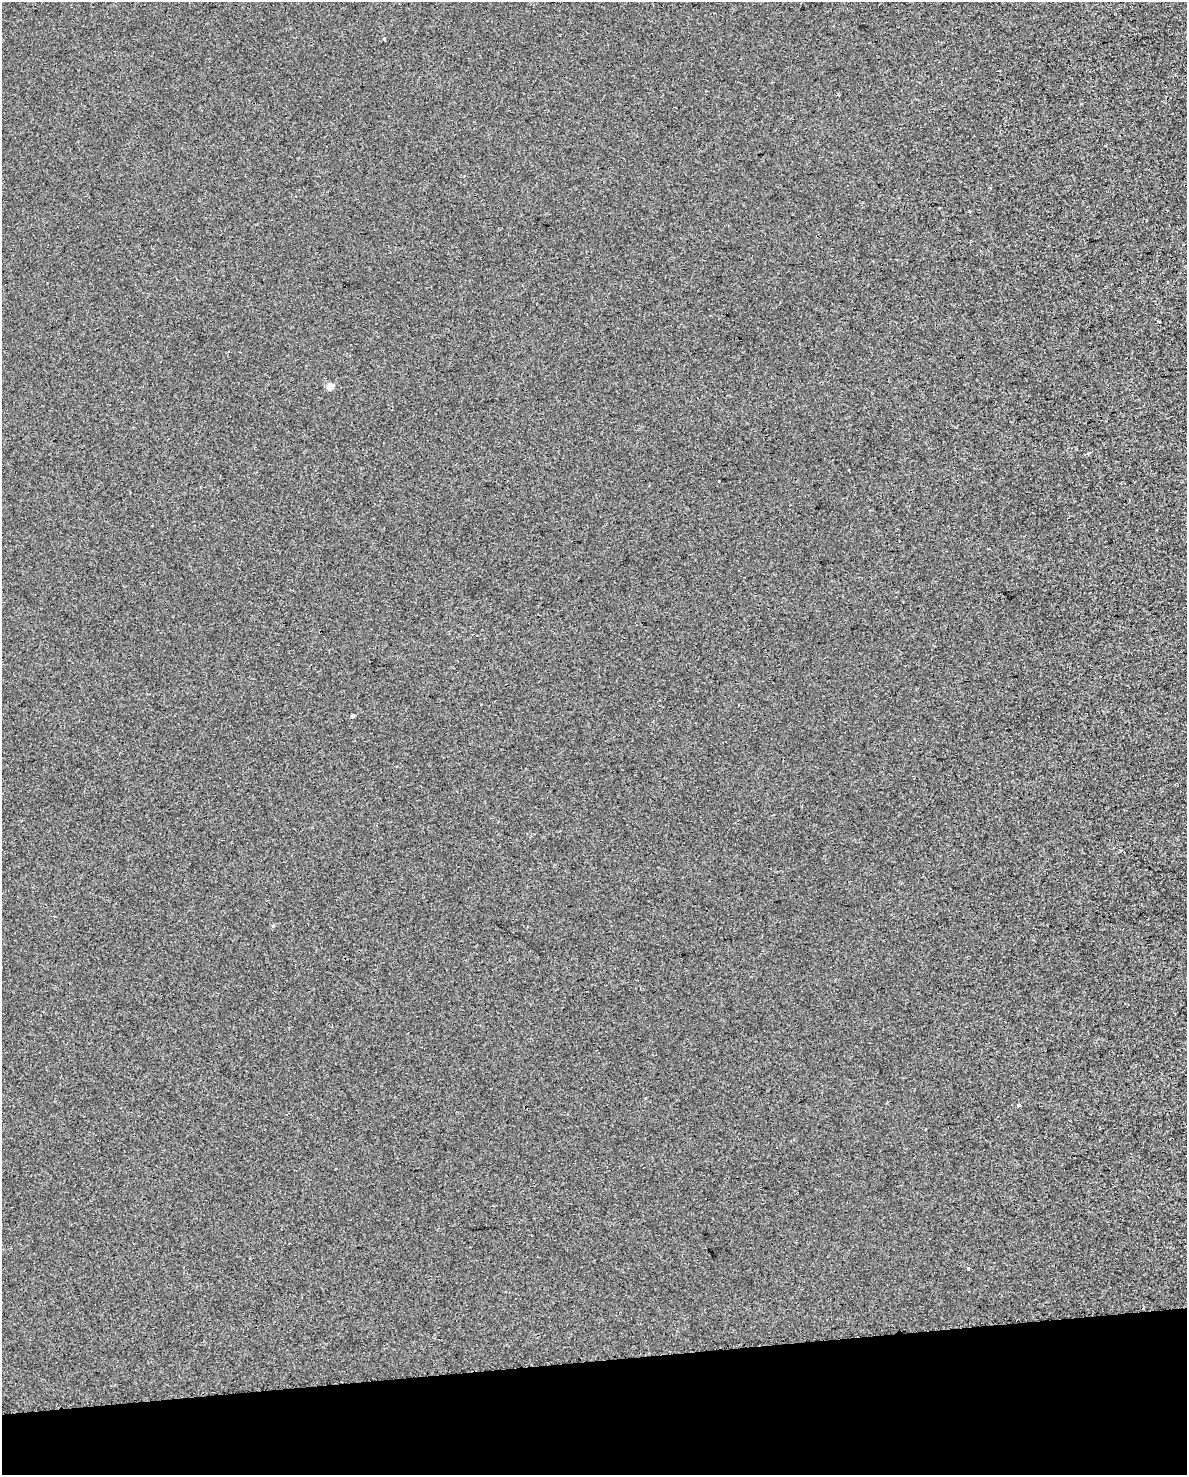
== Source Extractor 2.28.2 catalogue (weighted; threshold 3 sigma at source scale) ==
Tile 10 of 4 x 3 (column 2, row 3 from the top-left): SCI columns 1189-2373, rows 23-1495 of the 4747 x 4509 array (HDU 1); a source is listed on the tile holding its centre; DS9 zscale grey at full resolution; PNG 1189 x 1477 px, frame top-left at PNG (2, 2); no overlay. Shown black and unused: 8% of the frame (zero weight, under 2 of 3 exposures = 1% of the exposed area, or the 3 px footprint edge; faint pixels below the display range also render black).
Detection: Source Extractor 2.28.2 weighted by HDU 2 'WHT'; one run over the whole footprint, this tile lists its part. Background -2.45e-04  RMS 0.0049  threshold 0.0221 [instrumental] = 3 sigma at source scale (4.5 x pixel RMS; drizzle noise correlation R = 1.50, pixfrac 1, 0.0396/0.0396 arcsec/px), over >= 5 px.
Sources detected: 10; all 10 listed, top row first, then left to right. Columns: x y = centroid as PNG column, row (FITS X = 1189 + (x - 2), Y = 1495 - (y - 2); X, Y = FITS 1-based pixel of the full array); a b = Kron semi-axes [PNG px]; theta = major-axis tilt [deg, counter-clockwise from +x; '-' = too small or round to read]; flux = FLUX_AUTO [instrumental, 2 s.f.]
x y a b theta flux
384 39 4 2 - 0.65
990 188 3 3 - 1.3
1158 322 3 3 - 1.4
330 386 5 5 - 7.5
719 481 3 3 - 0.76
352 716 4 3 - 2
273 926 5 4 - 0.49
645 1098 3 3 - 0.51
1018 1105 3 3 - 6.4
968 1268 4 3 - 0.55